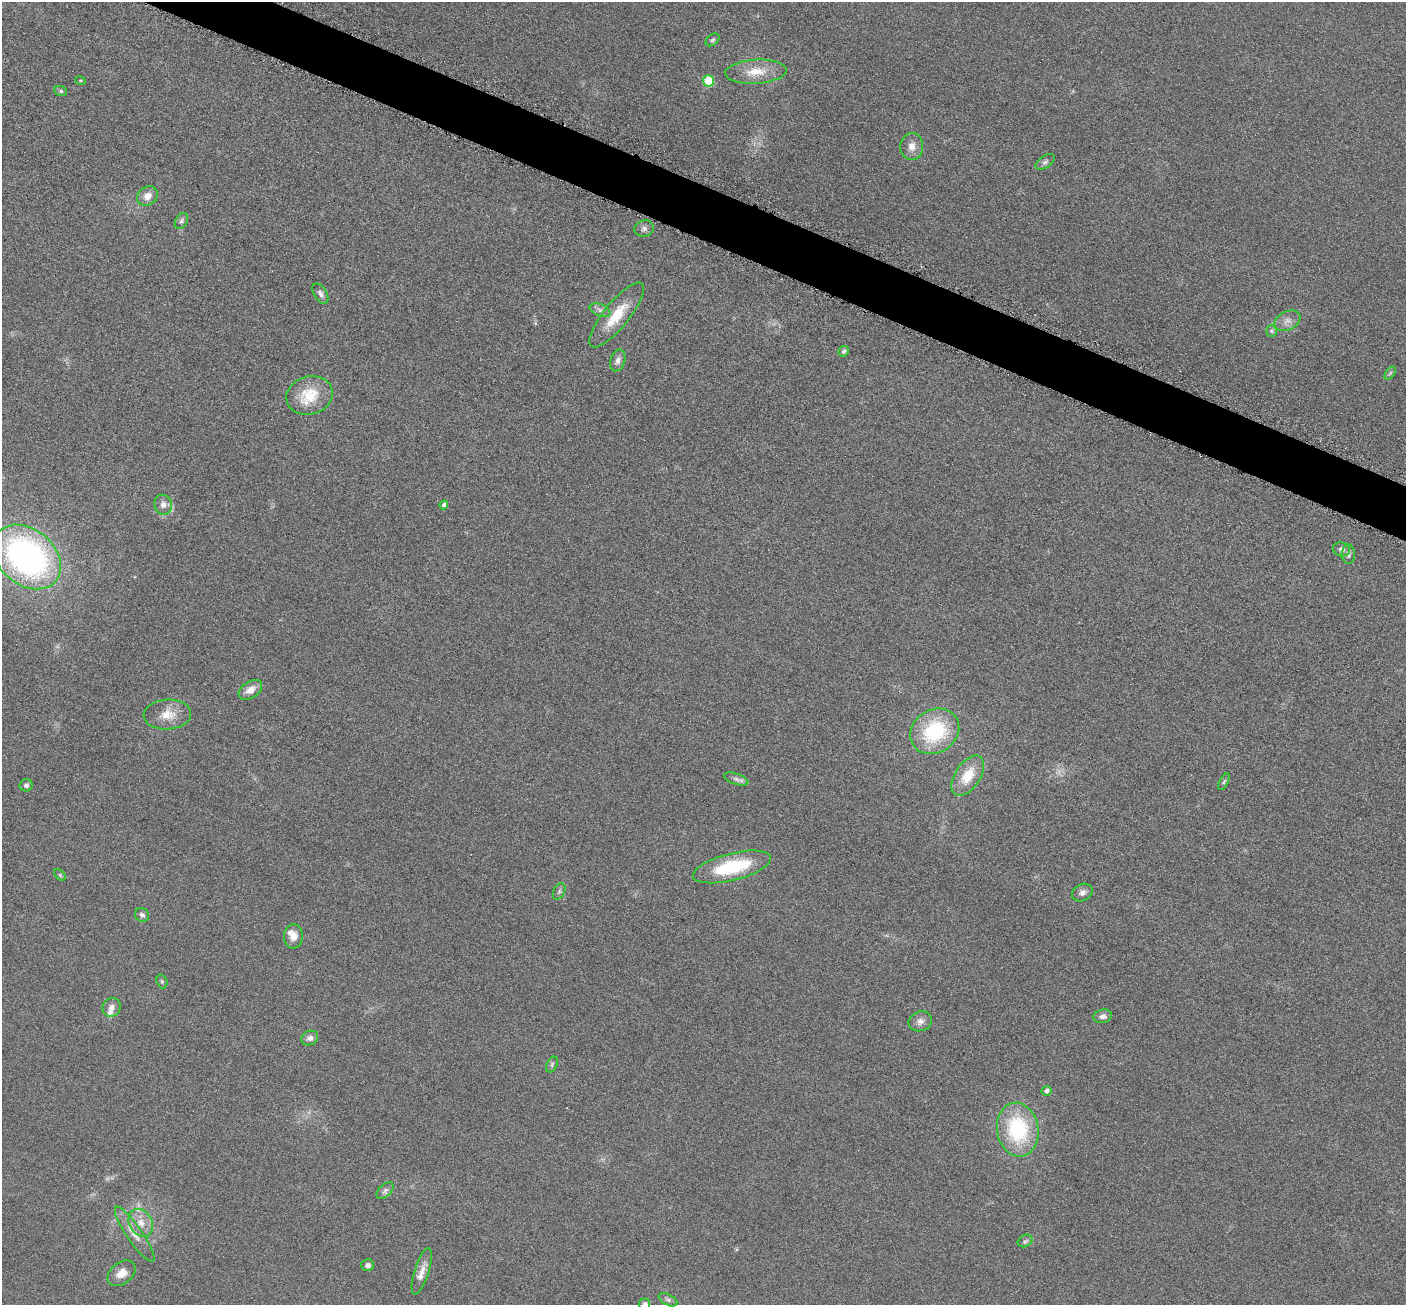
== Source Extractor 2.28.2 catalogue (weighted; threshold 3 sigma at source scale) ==
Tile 11 of 4 x 4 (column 3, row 3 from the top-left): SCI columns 2823-4226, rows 1456-2758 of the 5650 x 5662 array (HDU 1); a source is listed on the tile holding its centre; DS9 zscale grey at full resolution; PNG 1408 x 1307 px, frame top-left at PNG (2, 2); each listed source drawn as its Kron ellipse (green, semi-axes under 4 px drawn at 4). Shown black and unused: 4% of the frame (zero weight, under 3 of 6 exposures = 2% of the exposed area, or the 3 px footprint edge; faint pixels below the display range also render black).
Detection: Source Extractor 2.28.2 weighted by HDU 2 'WHT'; one run over the whole footprint, this tile lists its part. Background 0.0814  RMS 0.0096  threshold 0.0393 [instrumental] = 3 sigma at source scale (4.09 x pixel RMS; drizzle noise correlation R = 1.36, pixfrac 0.8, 0.05/0.05 arcsec/px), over >= 5 px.
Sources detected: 57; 1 too faint to see at this stretch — neither listed nor drawn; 2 inside a brighter listed object's ellipse — not listed separately; the other 54 listed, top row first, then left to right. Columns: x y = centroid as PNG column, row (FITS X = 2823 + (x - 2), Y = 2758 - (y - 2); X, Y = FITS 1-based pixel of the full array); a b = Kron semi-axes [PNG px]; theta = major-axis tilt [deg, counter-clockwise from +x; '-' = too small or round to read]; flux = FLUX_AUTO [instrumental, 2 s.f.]
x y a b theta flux
713 40 8 5 39 1.8
756 72 31 12 3 20
80 80 5 3 - 0.86
709 81 5 5 - 41
61 91 6 5 - 1.6
912 146 13 11 88 8.2
1045 162 11 6 34 2.9
147 196 11 9 37 7.7
181 221 8 6 60 2.2
644 229 10 8 18 3.4
320 294 11 6 -59 3.7
600 310 11 6 -22 3.8
617 315 40 12 51 30
1287 321 14 9 27 6.7
1271 331 6 5 - 1.7
844 351 5 5 - 2.7
618 360 11 7 74 4.5
1390 373 7 4 54 1.5
310 395 23 19 16 30
163 505 10 9 - 5.5
444 505 4 4 - 3.1
1341 549 9 7 -17 3.8
1348 554 9 6 -88 3.3
27 557 38 27 -40 280
250 690 13 8 33 8.6
167 715 24 15 3 16
935 731 26 21 33 73
968 776 23 12 56 23
736 779 13 5 -19 3.4
1224 782 9 4 63 1.6
26 785 6 6 - 2.5
732 867 40 13 14 60
60 875 7 4 -46 1.4
559 891 8 5 64 2.2
1082 892 11 8 26 4.3
142 915 7 6 - 3
293 936 12 9 85 8.7
162 981 7 5 -71 1.5
112 1007 10 8 56 4.9
1103 1016 9 6 15 4
920 1021 12 9 19 5.5
310 1038 8 7 - 4.1
552 1065 8 5 65 2
1046 1091 5 4 - 3.5
1018 1130 27 20 -80 79
385 1191 10 6 44 3
141 1223 15 11 -59 12
135 1234 33 7 -55 12
1025 1241 8 6 28 2.3
368 1265 6 6 - 3.1
422 1271 24 7 72 9.1
121 1273 16 11 38 10
668 1300 10 5 -29 2.6
645 1304 6 5 - 4.3
Isophote crosses this tile's border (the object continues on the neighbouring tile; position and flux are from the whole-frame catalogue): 1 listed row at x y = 645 1304